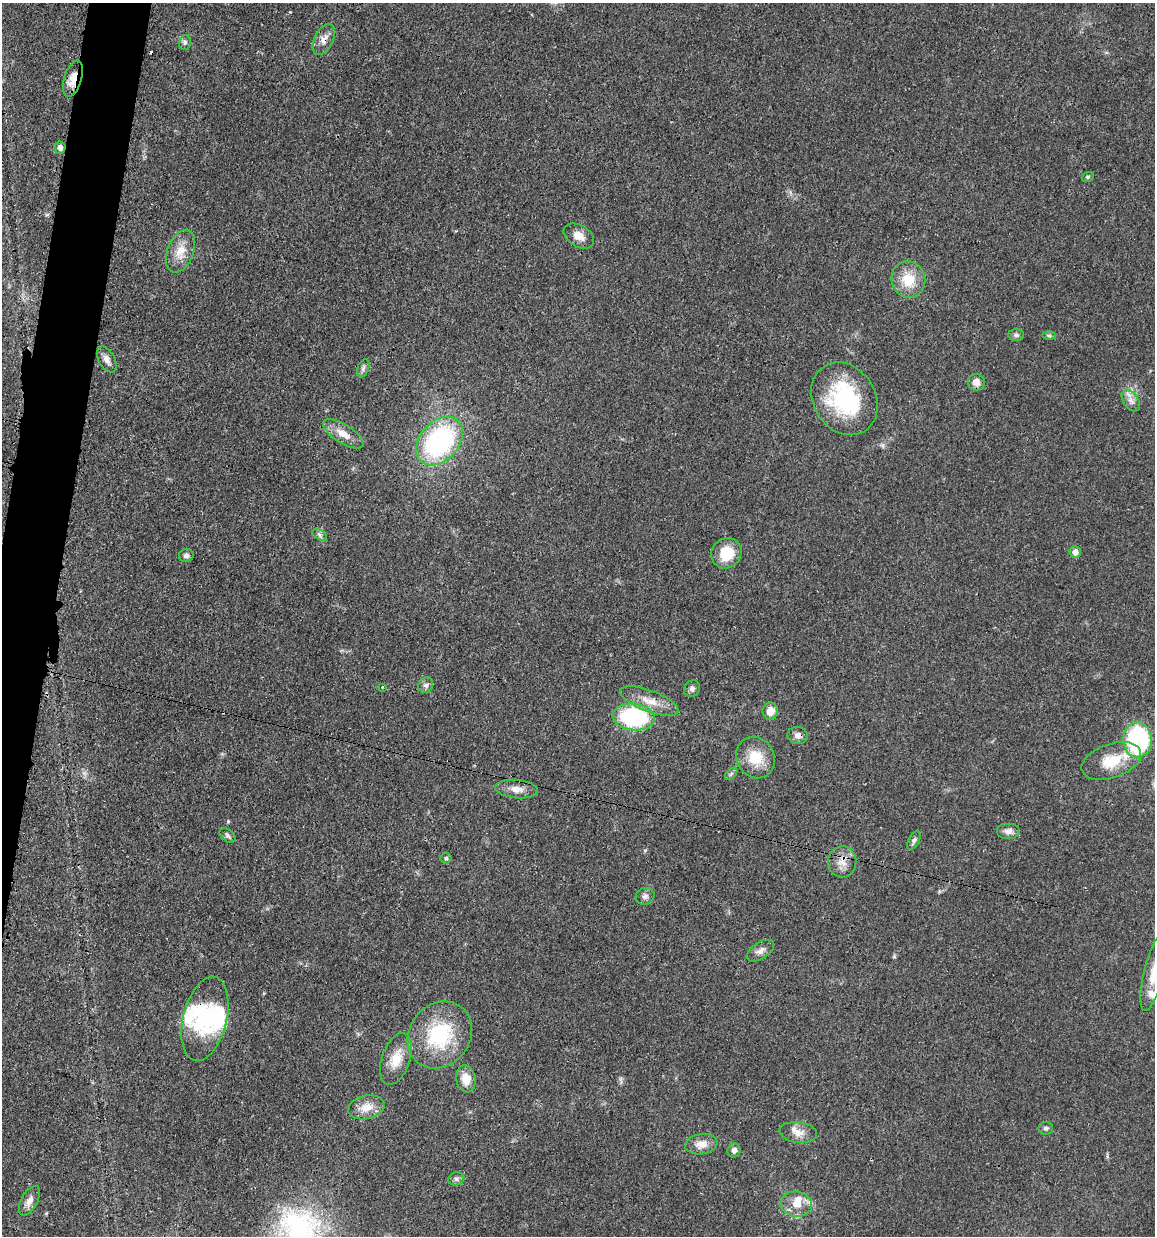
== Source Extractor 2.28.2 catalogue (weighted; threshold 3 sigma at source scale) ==
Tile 7 of 4 x 4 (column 3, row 2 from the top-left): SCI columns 2551-3703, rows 2477-3710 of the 4983 x 4952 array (HDU 1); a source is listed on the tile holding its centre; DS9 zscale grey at full resolution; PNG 1157 x 1238 px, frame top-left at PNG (2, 3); each listed source drawn as its Kron ellipse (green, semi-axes under 4 px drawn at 4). Shown black and unused: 3% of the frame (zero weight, under 3 of 4 exposures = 1% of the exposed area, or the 3 px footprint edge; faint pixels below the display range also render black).
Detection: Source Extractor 2.28.2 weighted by HDU 2 'WHT'; one run over the whole footprint, this tile lists its part. Background 0.0209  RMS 0.0023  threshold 0.0103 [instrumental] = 3 sigma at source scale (4.5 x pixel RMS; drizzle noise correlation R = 1.50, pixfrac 1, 0.05/0.05 arcsec/px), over >= 5 px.
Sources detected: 61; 3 cosmic-ray / hot-pixel residue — neither listed nor drawn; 5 inside a brighter listed object's ellipse — not listed separately; the other 53 listed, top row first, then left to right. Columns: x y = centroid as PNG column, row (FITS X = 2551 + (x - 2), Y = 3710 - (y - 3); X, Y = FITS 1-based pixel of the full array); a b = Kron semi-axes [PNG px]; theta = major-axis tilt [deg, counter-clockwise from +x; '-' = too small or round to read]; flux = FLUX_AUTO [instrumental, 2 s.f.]
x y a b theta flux
324 39 16 9 64 2
185 42 8 6 77 0.58
73 79 19 8 73 3.3
60 148 6 6 - 1.1
1088 177 6 4 22 0.38
579 236 16 10 -31 2.4
181 251 22 13 68 3.8
908 280 18 17 - 5.8
1016 335 8 6 -3 0.58
1049 336 6 4 -2 0.37
107 359 14 8 -61 1.4
363 368 9 5 69 0.69
976 382 8 8 - 1.8
844 399 38 31 -58 22
1131 401 12 7 -55 1.4
343 434 23 9 -32 3
439 441 28 19 47 40
320 535 8 5 -32 0.6
1075 552 6 5 - 1.4
726 553 16 14 48 5.6
186 555 7 6 - 0.75
426 685 8 7 - 0.8
382 687 3 3 - 0.33
692 689 9 7 47 0.83
649 701 31 10 -21 4
770 711 8 8 - 2.5
634 717 21 13 -6 27
798 735 10 8 -11 1.2
1138 740 17 14 -87 36
755 758 21 19 -60 6.4
1111 761 31 17 19 7.6
731 774 7 4 45 0.53
517 789 21 9 -5 2.4
1008 831 12 8 0 1.4
228 836 9 6 -40 0.58
914 840 10 5 63 0.67
446 858 5 5 - 0.38
842 862 16 14 -88 2.8
645 896 9 8 - 0.92
760 951 15 8 33 1.3
1154 972 40 10 76 5
205 1019 43 22 76 16
440 1035 35 30 51 18
396 1059 27 14 71 4.6
466 1079 13 9 -80 3.3
366 1107 18 11 12 3.1
1046 1128 7 6 - 0.57
798 1132 19 10 -7 2.2
701 1144 16 10 9 2.4
734 1150 7 6 - 0.9
456 1179 8 6 13 0.73
29 1201 16 8 61 1.7
796 1204 15 12 -9 3.3
Overlapping masked pixels (flux is a lower limit): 5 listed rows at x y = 324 39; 73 79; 798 735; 842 862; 205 1019
Isophote crosses this tile's border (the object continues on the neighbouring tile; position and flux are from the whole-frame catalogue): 1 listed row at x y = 1154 972